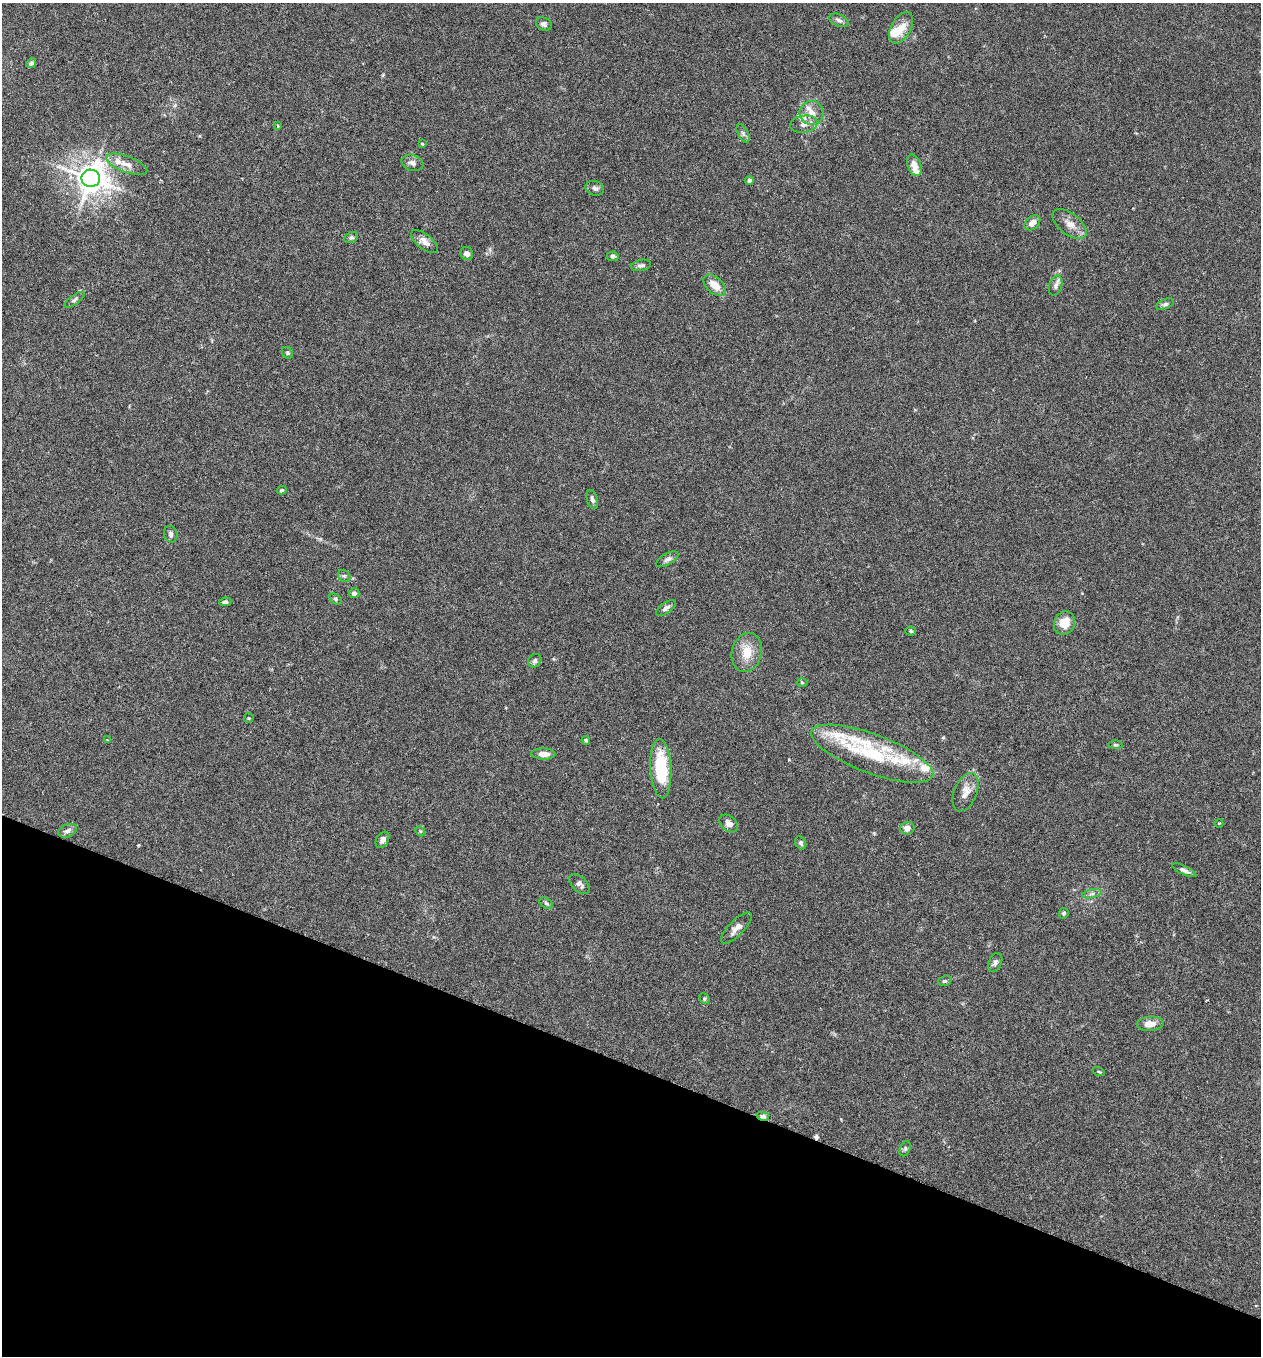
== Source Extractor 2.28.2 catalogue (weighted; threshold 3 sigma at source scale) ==
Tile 15 of 4 x 4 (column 3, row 4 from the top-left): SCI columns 2708-3966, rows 29-1382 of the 5545 x 5467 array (HDU 1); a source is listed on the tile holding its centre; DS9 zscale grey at full resolution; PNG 1263 x 1358 px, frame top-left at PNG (2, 3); each listed source drawn as its Kron ellipse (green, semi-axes under 4 px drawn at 4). Shown black and unused: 21% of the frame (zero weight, under 3 of 6 exposures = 3% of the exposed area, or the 3 px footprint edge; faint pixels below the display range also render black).
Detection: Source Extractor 2.28.2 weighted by HDU 2 'WHT'; one run over the whole footprint, this tile lists its part. Background 0.0188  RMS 0.002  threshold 0.00818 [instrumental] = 3 sigma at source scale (4.09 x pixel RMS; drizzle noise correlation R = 1.36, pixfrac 0.8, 0.05/0.05 arcsec/px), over >= 5 px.
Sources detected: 82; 1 cosmic-ray / hot-pixel residue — neither listed nor drawn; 12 inside a brighter listed object's ellipse — not listed separately; the other 69 listed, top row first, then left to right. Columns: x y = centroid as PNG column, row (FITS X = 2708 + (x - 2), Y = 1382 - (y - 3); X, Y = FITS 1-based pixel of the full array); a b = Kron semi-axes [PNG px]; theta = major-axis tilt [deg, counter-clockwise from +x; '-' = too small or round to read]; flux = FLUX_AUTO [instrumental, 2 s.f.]
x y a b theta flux
839 20 10 6 -24 0.59
544 24 8 6 -26 0.53
901 28 17 10 60 2.5
31 63 5 4 - 0.42
812 113 12 12 - 2
804 124 14 8 9 1.4
278 126 4 3 - 0.14
743 133 10 5 -63 0.5
422 144 4 3 - 0.17
412 163 11 8 -18 0.75
127 164 22 8 -20 1.6
914 165 11 6 -68 1.4
91 178 9 8 - 260
749 180 4 4 - 0.44
595 188 9 7 -16 0.59
1032 223 9 6 41 1.3
1070 224 20 10 -38 1.8
351 238 7 5 24 0.37
424 241 16 7 -39 1.1
467 254 6 6 - 0.77
613 256 6 5 - 0.34
641 265 10 5 12 0.51
715 285 13 8 -43 2.1
1056 286 10 6 74 0.69
74 300 12 4 36 0.41
1165 304 9 5 24 0.43
287 353 6 5 - 0.28
282 490 5 3 - 0.25
592 499 10 5 -75 0.5
171 534 8 6 -76 0.54
667 559 12 5 30 0.7
344 576 7 5 -41 0.31
354 593 5 5 - 0.54
336 599 7 5 -28 0.33
225 602 6 4 8 0.38
666 608 12 5 35 0.62
1064 623 12 10 64 2.9
911 631 5 4 - 0.24
747 652 20 15 76 3.1
535 661 7 6 - 0.44
802 682 5 3 - 0.16
249 718 5 4 - 0.19
108 740 4 3 - 0.15
586 740 4 3 - 0.24
1115 745 7 4 0 0.24
543 754 12 5 -2 1.6
872 754 65 19 -20 13
661 769 30 10 -87 9.6
966 792 20 11 68 1.7
729 823 10 7 -42 1.2
1219 823 4 3 - 0.13
907 828 7 6 - 1.1
68 831 10 6 23 0.7
420 831 5 4 - 0.24
382 840 9 6 57 0.73
801 843 7 5 -62 0.41
1184 870 13 4 -25 0.61
579 884 12 7 -44 0.79
1092 894 10 4 13 0.46
546 903 7 5 -32 0.34
1064 913 5 4 - 0.33
736 928 20 7 46 1.3
995 963 10 6 67 0.56
945 981 7 5 18 0.31
704 999 6 4 -48 0.25
1150 1024 14 7 5 1.8
1099 1072 6 3 -19 0.17
763 1116 6 4 -12 0.64
905 1149 8 5 66 0.37
Overlapping masked pixels (flux is a lower limit): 1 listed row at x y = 763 1116